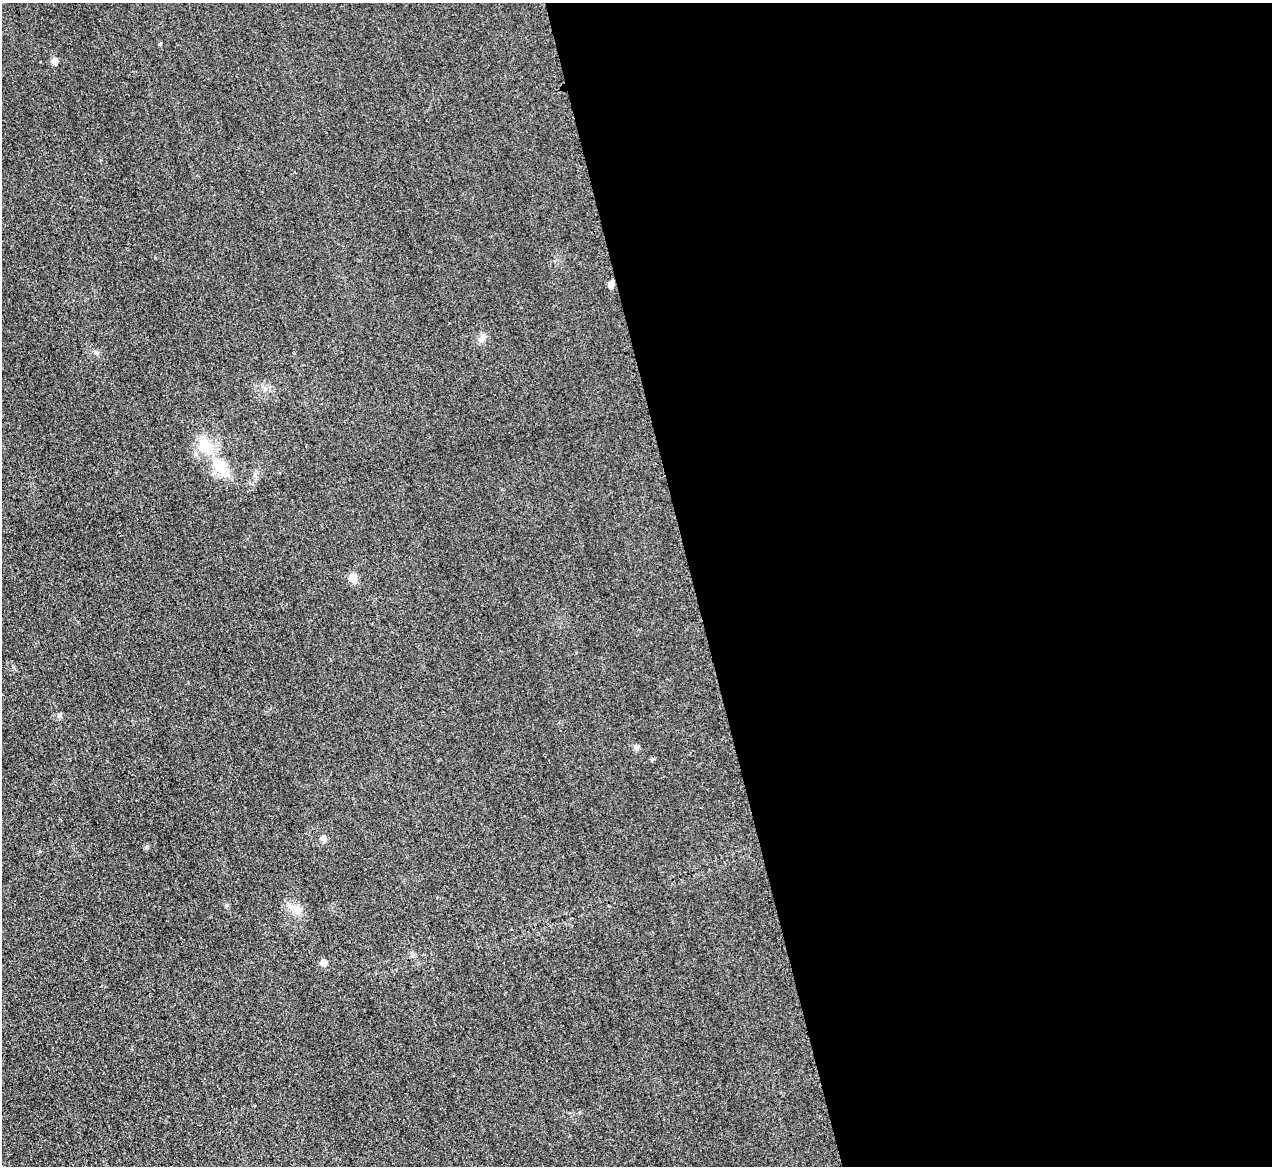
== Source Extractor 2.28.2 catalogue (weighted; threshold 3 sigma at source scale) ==
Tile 8 of 4 x 4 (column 4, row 2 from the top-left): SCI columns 3825-5094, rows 2600-3763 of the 5097 x 5078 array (HDU 1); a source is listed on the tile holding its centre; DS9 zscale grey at full resolution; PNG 1274 x 1168 px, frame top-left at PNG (2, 3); no overlay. Shown black and unused: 46% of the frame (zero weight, under 3 of 4 exposures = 1% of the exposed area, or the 3 px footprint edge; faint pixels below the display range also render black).
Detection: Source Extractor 2.28.2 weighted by HDU 2 'WHT'; one run over the whole footprint, this tile lists its part. Background 0.0431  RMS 0.0064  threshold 0.0286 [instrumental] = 3 sigma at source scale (4.5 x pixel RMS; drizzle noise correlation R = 1.50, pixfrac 1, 0.05/0.05 arcsec/px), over >= 5 px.
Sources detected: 12; all 12 listed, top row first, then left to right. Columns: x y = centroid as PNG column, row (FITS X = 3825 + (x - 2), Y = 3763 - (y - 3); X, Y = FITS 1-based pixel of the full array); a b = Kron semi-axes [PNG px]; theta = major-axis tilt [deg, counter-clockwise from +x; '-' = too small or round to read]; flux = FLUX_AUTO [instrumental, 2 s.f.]
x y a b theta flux
54 61 5 5 - 5.7
611 284 6 5 - 4.6
482 338 12 7 73 2.9
205 446 23 18 -67 16
220 466 25 13 -49 18
353 578 9 9 - 5.2
60 715 6 4 20 1
636 747 7 6 - 1.7
323 838 6 5 - 3.1
227 905 5 4 - 1.1
295 909 19 9 -20 6.1
324 963 5 5 - 7
Unlisted compact peaks at least as high as the median listed source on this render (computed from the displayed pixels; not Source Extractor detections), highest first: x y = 160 44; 97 353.